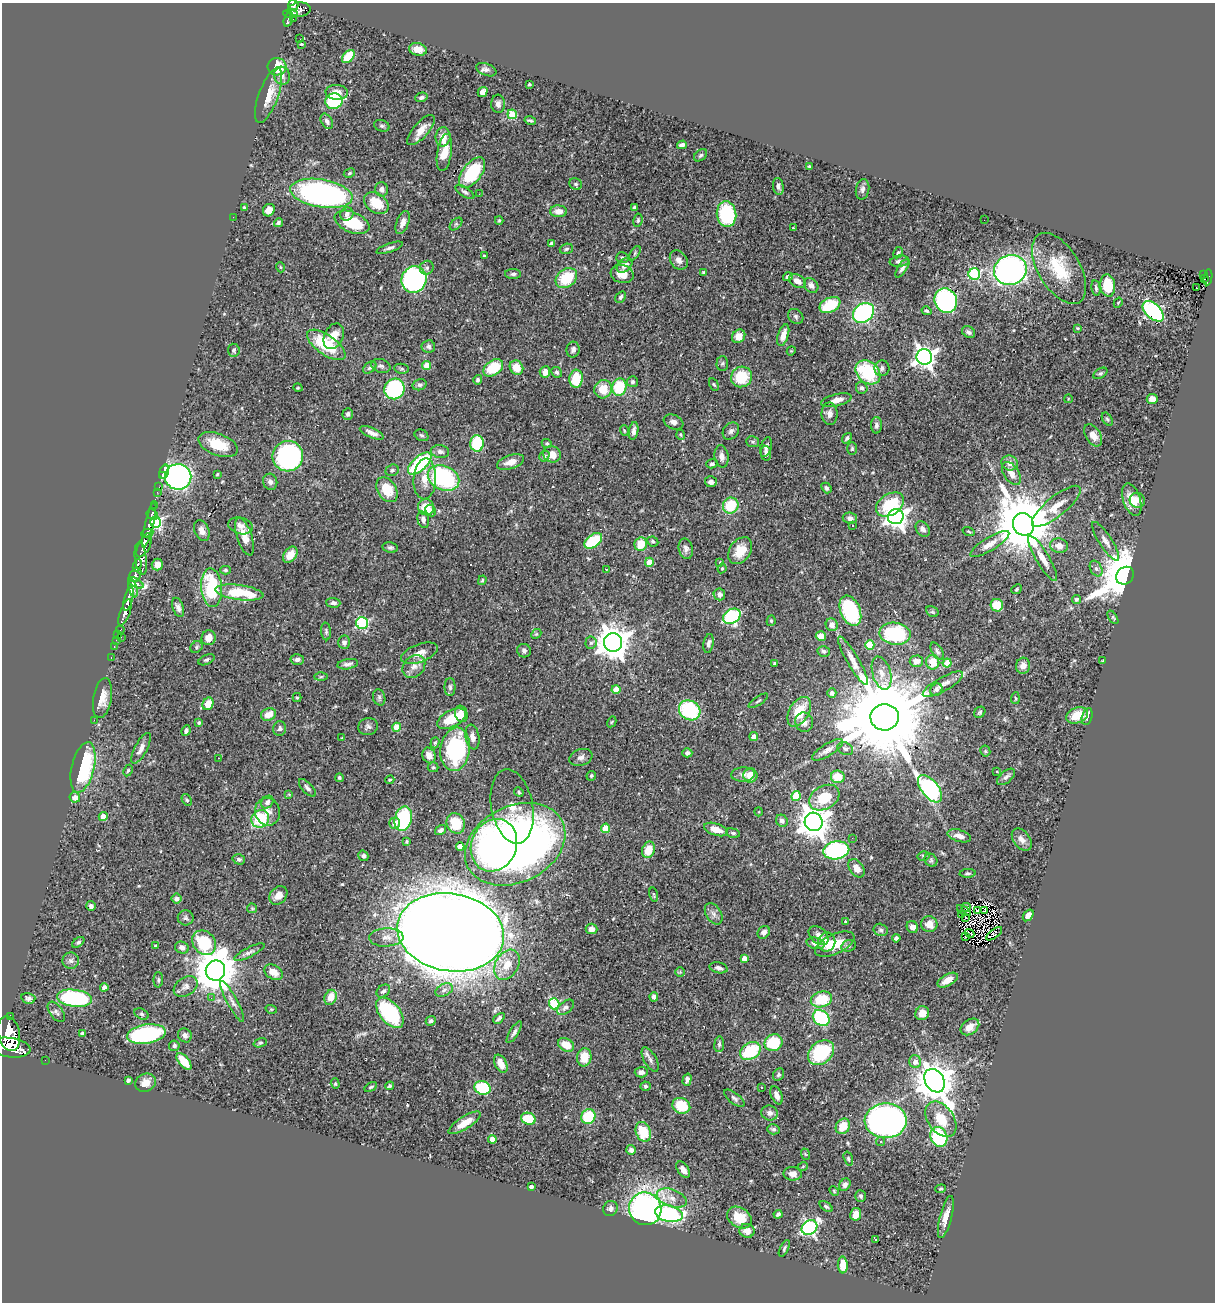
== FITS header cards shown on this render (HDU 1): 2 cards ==
NAXIS1  =                 1213
NAXIS2  =                 1300

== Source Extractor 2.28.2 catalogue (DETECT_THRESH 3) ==
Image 1213 x 1300 px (HDU 1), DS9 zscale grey, 1 PNG px = 1 image px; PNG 1217 x 1304 px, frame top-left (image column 1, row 1300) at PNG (2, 3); each listed source drawn as its Kron ellipse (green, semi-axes under 4 px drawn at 4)
Background 0.525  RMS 0.023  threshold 0.0698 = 3 sigma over >= 5 px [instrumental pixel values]
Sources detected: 514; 3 with non-positive FLUX_AUTO (blend fragments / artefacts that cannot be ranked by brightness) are neither listed nor drawn; of the other 511, the 500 brightest by FLUX_AUTO listed and drawn (11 fainter detections omitted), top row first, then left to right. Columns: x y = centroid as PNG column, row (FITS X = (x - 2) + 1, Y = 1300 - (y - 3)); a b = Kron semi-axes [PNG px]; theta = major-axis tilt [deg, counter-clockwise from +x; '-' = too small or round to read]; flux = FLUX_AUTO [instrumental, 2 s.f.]
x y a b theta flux
293 5 5 5 - 260
299 10 11 7 7 390
291 13 7 3 -2 140
288 19 8 3 75 140
293 19 2 2 - 4.5
300 39 2 2 - 2100
302 45 3 3 - 8
418 49 9 6 -13 14
348 56 8 5 48 54
277 67 9 8 - 43
486 70 10 6 -22 5.3
282 76 9 8 - 8.1
529 84 3 2 - 1.9
337 92 11 7 -3 16
483 92 5 4 - 9.1
269 95 29 9 70 27
421 97 6 4 16 4.1
334 101 8 8 - 130
498 104 9 7 -87 6.6
512 114 5 4 - 49
530 120 6 3 -13 3
327 121 8 5 -60 5.1
382 126 8 5 -18 3.5
421 130 19 7 48 18
443 137 9 7 83 13
682 145 5 4 - 5.2
444 153 18 7 81 31
701 155 7 5 39 3.1
809 167 3 3 - 2.2
349 173 6 4 29 2.4
472 173 18 9 53 110
576 184 6 5 - 2.8
778 186 8 5 -81 4.8
382 189 7 6 - 7.4
863 189 10 6 78 4.7
465 192 11 5 -33 4.3
321 193 31 14 -9 410
479 194 2 2 - 1
376 203 13 9 -36 41
244 207 3 3 - 1.8
634 207 4 4 - 2.1
269 210 6 5 - 14
559 211 8 6 0 11
347 214 7 6 - 6.7
727 214 13 9 -84 100
233 217 2 2 - 2.7
499 220 4 3 - 2.3
638 220 7 4 81 2.4
984 220 2 2 - 1.6
352 222 18 10 -22 69
278 223 5 4 - 2.9
403 223 12 6 70 10
456 224 7 4 44 3.1
793 228 4 2 - 1.2
552 243 4 4 - 5.2
390 248 14 4 18 5.3
566 249 7 5 18 2.8
635 253 8 4 55 2.6
898 253 6 4 61 2.2
484 256 3 3 - 1.8
622 258 6 5 - 2.8
679 260 10 8 -53 9.2
899 261 10 5 8 5.9
624 265 9 6 40 8.4
280 267 5 3 - 1.2
427 268 7 6 - 5
902 268 11 4 57 5.2
1059 268 39 21 -59 66
1010 270 16 14 19 520
704 273 4 4 - 5.2
513 274 8 5 1 4.1
622 274 11 9 -15 20
974 274 6 5 - 170
1203 274 3 3 - 17
788 277 5 4 - 4.6
1208 277 8 3 81 66
566 278 12 9 39 57
1205 278 3 3 - 10
414 280 13 12 - 360
797 281 9 6 -31 12
811 285 8 6 -50 8
1108 285 11 7 -83 43
1096 288 8 4 -80 2.8
1197 288 3 2 - 3.2
621 297 6 4 57 3
946 301 12 11 - 280
1118 303 5 3 - 1.4
830 305 11 7 26 60
927 311 5 4 - 2.6
1153 311 13 7 -44 240
863 313 11 9 38 220
796 316 8 6 -38 4.3
1078 328 3 3 - 1.5
969 332 7 5 -32 4.5
783 335 11 5 72 14
334 336 13 9 64 21
739 336 7 6 - 16
326 345 22 9 -35 74
428 346 7 6 - 5.3
234 350 6 5 - 3.3
573 350 8 6 78 4.7
791 351 4 3 - 1.4
924 357 8 7 - 960
722 363 7 6 - 3.2
427 365 4 4 - 29
381 366 10 6 -19 5.1
370 368 7 5 38 3.4
493 368 11 7 33 58
516 368 7 6 - 24
882 368 8 7 - 5
402 369 7 5 -6 2.8
545 372 6 5 - 14
557 372 6 5 - 3.1
868 372 14 10 -42 100
1100 373 8 5 31 2.8
741 377 11 10 - 49
576 379 9 6 86 50
478 380 5 4 - 3
632 382 5 5 - 2.9
420 385 7 5 17 4
714 385 6 3 -62 1.7
619 387 9 7 76 70
298 388 4 3 - 1.3
862 388 6 5 - 4.1
394 389 10 10 - 150
603 389 9 8 - 32
1068 399 4 3 - 1.1
1152 399 5 5 - 11
836 400 15 6 14 13
348 414 6 5 - 3.8
829 414 11 8 -89 7.9
1107 419 7 4 -58 2.5
673 422 10 7 -22 6.9
876 425 8 5 90 4.4
624 431 5 3 - 1.5
634 431 9 4 81 6.7
731 431 9 7 50 5.3
372 433 13 5 -23 8.4
421 435 7 5 -30 3
681 435 5 3 - 1.6
1093 435 12 7 -58 14
847 438 6 4 51 3.3
753 442 6 5 - 2.9
477 443 8 7 - 88
547 443 5 4 - 2.5
218 445 21 11 -21 43
766 447 10 5 74 5.6
852 449 6 5 - 2.5
440 452 9 6 -7 6.4
766 453 7 5 -81 5.4
552 454 9 8 - 16
288 456 15 15 - 290
544 456 6 5 - 3
722 456 11 7 -81 8.7
511 462 14 6 19 14
420 463 14 7 42 140
1010 463 8 7 - 10
712 464 6 4 16 3.6
392 470 7 5 21 3.5
164 472 7 4 72 16
1011 473 13 7 -57 13
217 474 4 3 - 1.6
162 476 3 2 - 7.3
178 477 13 12 - 510
443 478 16 12 -24 190
425 479 20 11 87 23
270 482 8 7 - 5.7
711 482 6 5 - 6.9
159 487 2 2 - 5.8
826 488 6 4 -48 3.9
387 490 14 9 -58 44
157 492 2 2 - 6.7
1132 500 17 8 -72 23
1137 500 8 7 - 10
890 505 15 10 33 72
155 506 4 3 - 46
731 506 8 7 - 53
1056 506 30 10 39 24
426 507 8 8 - 30
430 510 6 4 -62 4.6
152 514 6 5 - 170
896 517 8 7 - 1000
850 518 7 5 -7 5.7
423 520 8 5 -76 6.8
155 522 5 5 - 270
1023 524 11 10 - 13000
149 525 24 4 76 850
853 525 3 2 - 1.9
241 526 12 8 -16 9.3
923 529 8 6 -54 7.4
202 531 11 7 -66 9.3
969 531 6 3 -19 1.6
147 533 6 4 10 330
245 537 19 7 -72 20
593 541 10 6 36 74
653 541 5 4 - 3.1
1106 541 22 6 -57 11
641 544 7 6 - 30
990 544 22 6 32 14
144 545 13 6 64 1300
1059 546 9 7 -11 13
390 547 8 5 -10 3.7
686 549 10 7 -77 5.8
740 551 15 10 55 29
290 555 9 6 52 18
1043 558 26 6 -59 16
141 559 16 6 -83 570
649 562 4 4 - 33
720 562 3 3 - 1
157 564 6 5 - 13
137 565 6 3 68 180
722 568 5 3 - 2
606 569 3 2 - 1.1
1096 569 8 5 -63 4.9
226 570 5 4 - 2.3
135 575 7 5 56 370
1125 576 10 8 42 8500
482 580 5 4 - 2.5
136 583 8 4 -30 340
133 588 9 4 -74 280
212 588 19 10 -85 100
1016 589 5 4 - 2.1
239 592 24 7 -7 67
719 594 6 5 - 6
128 599 12 4 76 800
1076 599 4 4 - 2.8
333 603 7 5 -4 4.9
997 605 6 6 - 35
178 607 10 5 -70 6.9
850 611 16 10 -68 160
932 612 6 5 - 2.5
125 613 14 5 71 760
732 616 9 7 31 160
1113 617 7 4 -57 2.1
771 621 5 4 - 2.8
362 623 6 6 - 190
832 625 6 6 - 11
120 630 4 3 - 15
326 631 9 5 -85 3.5
118 634 2 2 - 11
536 634 6 4 43 2
895 634 16 11 -9 130
821 636 5 5 - 20
121 637 2 2 - 27
209 638 7 7 - 11
116 640 2 2 - 8.2
344 642 7 6 - 5.2
591 643 6 5 - 4.1
613 643 9 9 - 3000
709 643 9 5 81 6
870 645 5 5 - 34
114 647 3 2 - 9.8
196 647 7 5 41 2.9
524 651 7 6 - 4.4
824 651 6 5 - 3.5
937 651 10 5 -58 4
419 653 19 9 20 16
111 658 3 2 - 15
297 659 6 5 - 4.9
206 660 9 4 25 3.2
853 661 27 6 -60 17
916 661 7 5 3 10
1103 661 4 2 - 1.3
933 662 7 6 - 27
774 663 4 3 - 2.3
947 663 4 4 - 35
348 664 10 5 11 5.6
414 666 12 10 46 11
1023 666 8 7 - 13
882 673 17 9 -74 17
321 677 6 4 1 2.2
943 684 23 7 29 14
450 687 9 5 -90 3.4
616 690 4 4 - 17
936 690 6 5 - 4.6
832 693 4 4 - 6.8
379 697 8 6 -76 4.2
102 698 20 9 80 17
297 698 4 4 - 2
1015 698 6 3 85 1.7
758 701 11 3 33 2.4
208 704 6 5 - 21
690 710 11 9 -35 130
799 712 16 10 60 40
980 712 6 5 - 2.8
268 714 8 6 21 17
461 714 8 6 -75 14
1077 715 11 7 20 30
1087 716 9 5 75 7.6
885 717 14 13 - 38000
452 719 15 8 27 42
94 720 2 2 - 49
612 722 6 4 60 1.8
804 722 9 9 - 8.9
199 723 4 4 - 2.5
368 727 10 8 15 5.7
397 727 4 4 - 40
280 728 7 6 - 4.6
186 731 5 4 - 4.1
754 736 4 4 - 9.6
472 737 12 7 -81 8.8
342 738 3 2 - 1.4
435 743 6 4 71 2.5
141 748 17 6 62 12
455 749 21 15 82 170
845 749 8 6 -27 3.7
828 750 18 6 32 9.5
985 751 5 5 - 2
687 753 5 4 - 3.9
429 755 8 6 -67 13
581 757 12 8 19 7.4
219 758 3 2 - 1.1
83 767 25 11 76 130
433 767 5 5 - 2.4
128 770 6 4 62 2
997 771 3 3 - 4.5
743 774 11 7 3 7.5
591 776 5 4 - 2.6
750 776 7 7 - 23
838 777 7 6 - 27
1006 777 11 5 40 5
339 778 4 4 - 2.3
390 780 4 3 - 1.7
307 788 11 5 -47 5
930 789 16 8 -51 290
519 792 5 4 - 1.8
289 794 4 4 - 1.6
796 796 5 4 - 49
75 797 5 5 - 13
824 798 16 11 30 49
187 800 6 4 -60 2.3
267 802 7 5 49 6.1
512 806 37 21 -79 44
267 812 14 12 -70 16
759 812 4 3 - 1.3
103 816 4 4 - 27
260 819 9 8 - 79
403 819 12 8 75 130
782 821 6 5 - 5.6
814 822 9 9 - 2700
395 823 5 5 - 11
456 823 10 9 - 46
606 828 4 4 - 45
716 829 12 6 -17 18
441 830 6 4 34 5.4
733 833 7 4 -14 3
959 836 12 6 -16 10
852 838 2 2 - 2.9
1022 840 12 8 -52 10
407 842 4 4 - 2.6
515 844 52 38 26 1100
494 845 27 22 66 430
460 847 4 4 - 17
648 850 8 6 66 24
836 850 13 9 9 280
363 856 5 5 - 3.9
923 856 6 4 14 2.6
239 859 6 5 - 4.2
931 860 7 6 - 3.1
857 868 10 7 -54 13
968 873 8 4 3 2.9
278 895 10 8 49 13
654 895 7 2 -75 1.6
177 899 5 5 - 7.3
91 906 5 4 - 4.7
966 907 5 3 - 4.3
252 908 5 4 - 2
977 910 3 2 - 1.4
964 911 8 3 -32 1.7
984 911 4 2 - 1.1
714 914 12 7 -58 7.9
961 914 2 2 - 1.6
1028 915 6 4 53 8.9
965 917 3 2 - 1.5
186 918 8 7 - 4.4
845 921 3 3 - 1.2
929 924 8 8 - 15
912 927 6 5 - 8.8
591 929 6 5 - 7.9
881 930 7 6 - 4.3
451 932 54 39 -9 7900
764 932 7 5 47 5.9
970 934 5 2 - 1.5
994 934 9 4 37 2.6
819 935 11 7 -40 9.3
386 937 17 9 3 15
965 937 3 2 - 1
896 938 4 4 - 3.8
78 942 7 4 37 3
827 942 9 8 - 17
204 943 13 10 -49 93
816 943 9 5 -13 7.9
835 944 21 9 25 36
156 946 4 3 - 3.3
849 946 7 5 21 4
182 947 7 6 - 7.6
249 952 17 4 27 6.1
744 958 4 4 - 13
71 961 8 8 - 5.2
507 965 16 11 60 27
719 968 9 5 -13 5
215 971 10 9 - 5800
273 972 10 7 -30 15
680 972 5 5 - 1.7
158 980 8 5 88 2.6
948 980 11 5 29 18
186 986 13 9 34 8.5
104 987 4 4 - 5.9
444 990 9 6 25 6
383 991 7 5 39 4.6
331 997 8 6 68 20
654 997 5 4 - 6.1
28 998 7 5 -13 4.1
74 998 17 8 -7 190
211 998 2 2 - 8.7
821 999 11 7 16 54
232 1001 23 5 -61 9.2
554 1004 6 5 - 130
565 1007 10 6 41 5.8
271 1009 6 3 -18 1.4
56 1012 11 6 -53 5.6
390 1013 18 10 -51 150
922 1013 7 6 - 15
142 1014 7 5 -27 2.9
10 1017 3 3 - 48
499 1018 6 3 43 4.4
821 1018 9 7 -40 150
431 1021 5 4 - 3.3
970 1027 10 7 36 16
514 1032 12 4 58 5
82 1033 4 3 - 4.9
9 1034 18 11 -77 2900
146 1034 19 9 9 230
185 1035 7 6 - 5.3
260 1043 7 4 17 2.4
774 1043 9 8 - 68
719 1044 7 5 83 3.1
566 1045 8 6 -28 26
174 1046 5 5 - 3.8
10 1048 21 9 -8 2500
750 1051 11 8 32 82
821 1053 14 11 38 100
584 1057 9 7 81 27
45 1060 2 2 - 4.1
650 1060 14 6 -61 7.1
184 1061 10 5 -50 32
915 1062 6 6 - 9.9
501 1064 9 6 -64 17
641 1072 6 5 - 7.3
779 1075 6 5 - 2.9
128 1080 4 3 - 2.8
687 1080 6 4 73 6.4
934 1081 12 9 -59 4400
145 1083 11 9 23 13
335 1084 5 4 - 2
390 1086 4 4 - 2.5
645 1086 5 5 - 2.8
371 1087 7 4 33 2.2
761 1087 2 2 - 1.2
483 1088 8 6 -17 80
777 1095 9 5 -67 10
734 1098 12 5 -38 4.8
681 1106 9 7 -26 52
770 1113 8 7 - 7.1
588 1116 8 7 - 57
528 1119 7 6 - 46
941 1119 20 13 -55 37
886 1121 21 17 2 590
465 1123 18 6 32 23
843 1126 8 6 55 26
773 1129 6 5 - 3.6
643 1132 10 7 -70 57
939 1137 10 8 -65 120
492 1139 4 4 - 14
881 1141 5 4 - 2.7
631 1150 5 5 - 5
805 1154 6 3 -71 1.7
848 1159 7 4 -73 2.6
803 1166 5 3 - 1.3
683 1170 9 5 -56 7.9
793 1174 9 6 -2 8.5
845 1185 6 5 - 4.9
531 1186 4 4 - 5.5
941 1189 5 4 - 1.8
834 1191 5 3 - 1.6
861 1196 6 5 - 3
672 1198 15 8 -19 17
826 1206 7 4 -36 2.9
610 1208 8 7 - 5.8
645 1209 17 16 - 450
669 1214 14 8 -11 210
778 1214 4 3 - 4.2
856 1214 6 5 - 15
946 1217 22 6 76 15
739 1218 13 9 -32 35
810 1228 8 7 - 330
747 1231 7 7 - 11
876 1239 3 3 - 3.1
784 1248 9 4 64 3
843 1265 8 5 -88 19
At the frame edge (FLAGS 8, measured only in part): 2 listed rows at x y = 293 5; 10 1048
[11 fainter detections neither listed nor drawn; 3 non-positive-flux detections neither listed nor drawn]